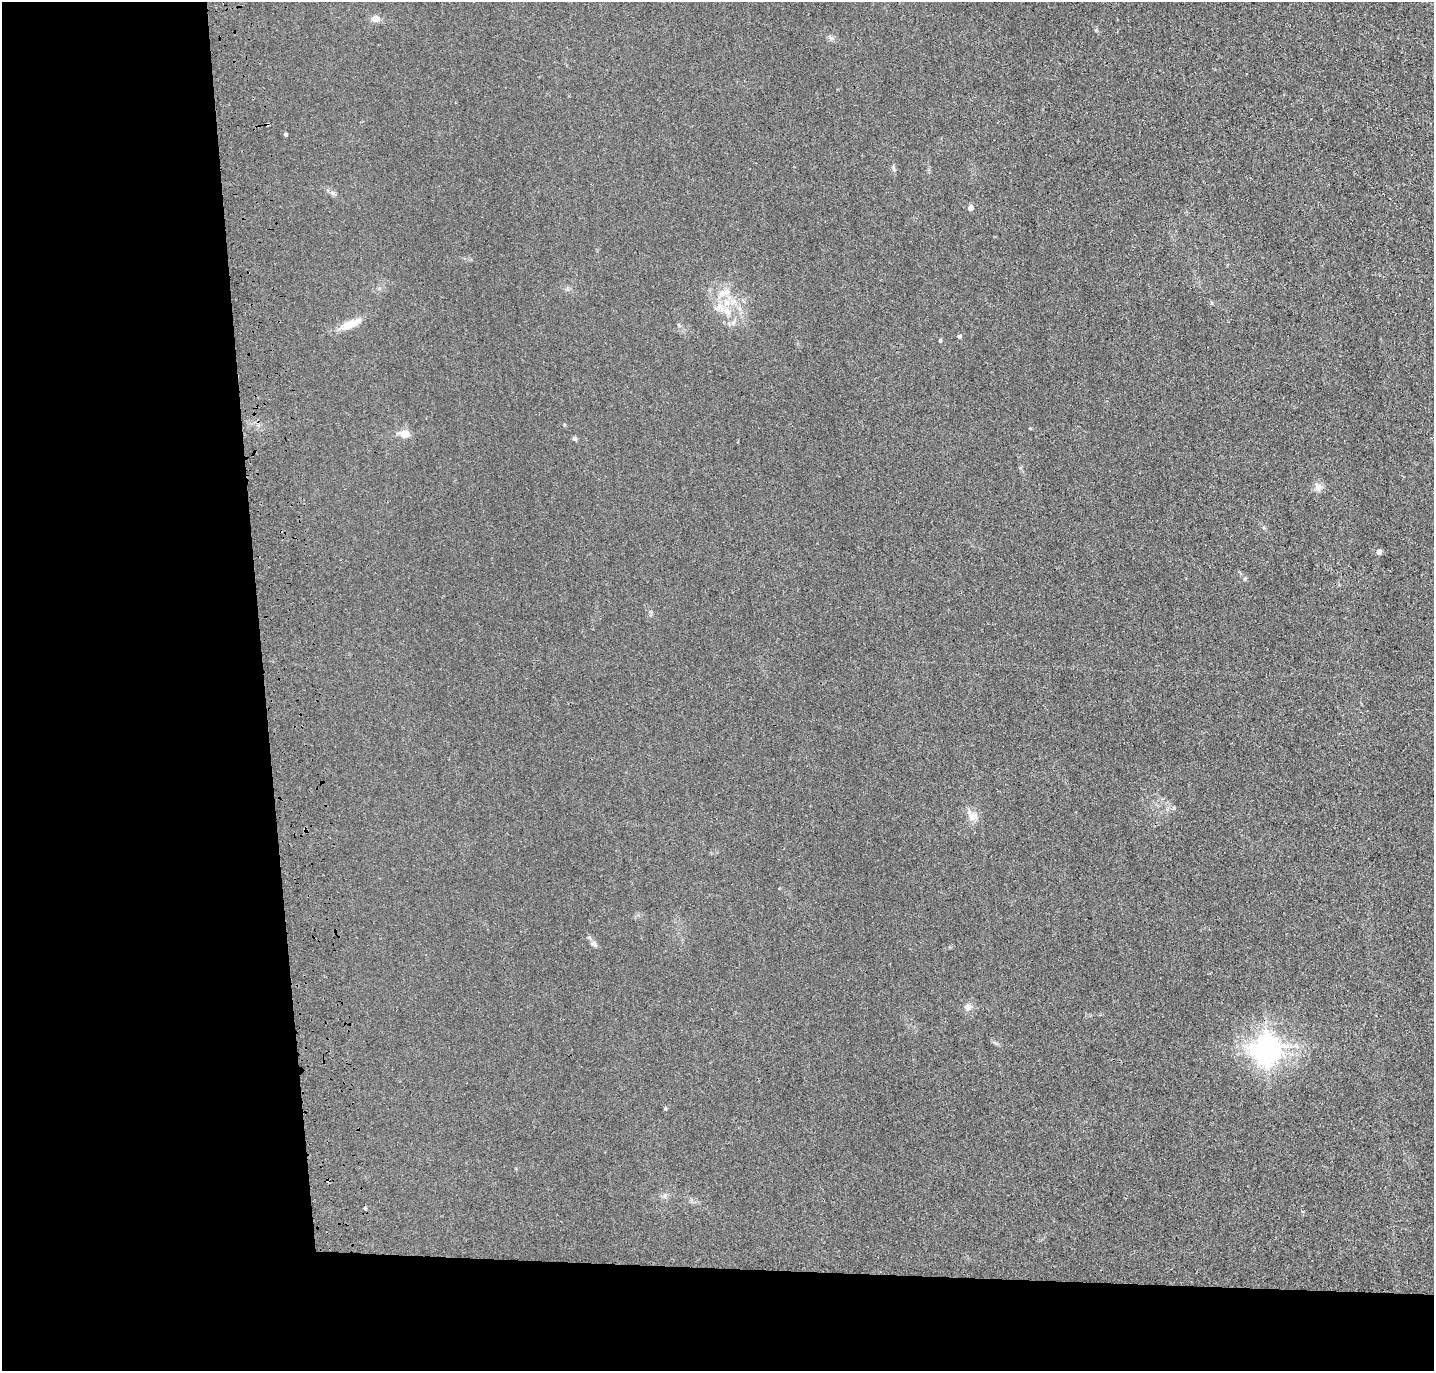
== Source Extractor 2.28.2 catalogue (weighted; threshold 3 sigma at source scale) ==
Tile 7 of 3 x 3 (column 1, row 3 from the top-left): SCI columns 116-1547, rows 118-1486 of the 4528 x 4340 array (HDU 1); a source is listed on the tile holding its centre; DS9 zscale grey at full resolution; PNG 1436 x 1373 px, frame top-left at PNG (2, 2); no overlay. Shown black and unused: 24% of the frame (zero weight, under 3 of 4 exposures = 6% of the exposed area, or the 3 px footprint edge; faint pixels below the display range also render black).
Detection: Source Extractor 2.28.2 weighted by HDU 2 'WHT'; one run over the whole footprint, this tile lists its part. Background 0.0236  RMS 0.0056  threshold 0.0254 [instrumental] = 3 sigma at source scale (4.5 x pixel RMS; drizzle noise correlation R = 1.50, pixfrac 1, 0.05/0.05 arcsec/px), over >= 5 px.
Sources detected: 26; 1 inside a brighter object's white glare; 1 cosmic-ray / hot-pixel residue — not listed; the other 24 listed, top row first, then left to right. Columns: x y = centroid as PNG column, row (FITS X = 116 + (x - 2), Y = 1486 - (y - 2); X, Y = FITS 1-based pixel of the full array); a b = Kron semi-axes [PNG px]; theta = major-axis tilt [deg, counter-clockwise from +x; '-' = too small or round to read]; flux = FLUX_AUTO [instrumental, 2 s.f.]
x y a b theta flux
375 19 9 8 - 3.2
831 38 7 4 -18 1.1
285 134 4 4 - 0.99
893 168 10 4 -84 1.1
970 208 5 5 - 2.9
722 294 12 9 44 5
727 303 10 8 -33 4.5
727 311 14 6 -34 4.3
351 324 31 9 24 8.3
959 336 5 5 - 1.2
940 340 5 4 - 0.77
404 434 10 8 -17 5.6
575 439 6 5 - 1.1
1318 487 11 10 - 3.3
1379 552 5 4 - 2.6
1244 579 6 3 70 0.65
972 815 17 11 -49 5
589 937 6 4 -42 0.91
594 944 8 6 -53 1.7
968 1007 9 9 - 2.6
1266 1046 9 7 32 430
665 1109 5 4 - 0.71
665 1195 7 4 71 1.1
365 1208 4 4 - 0.62